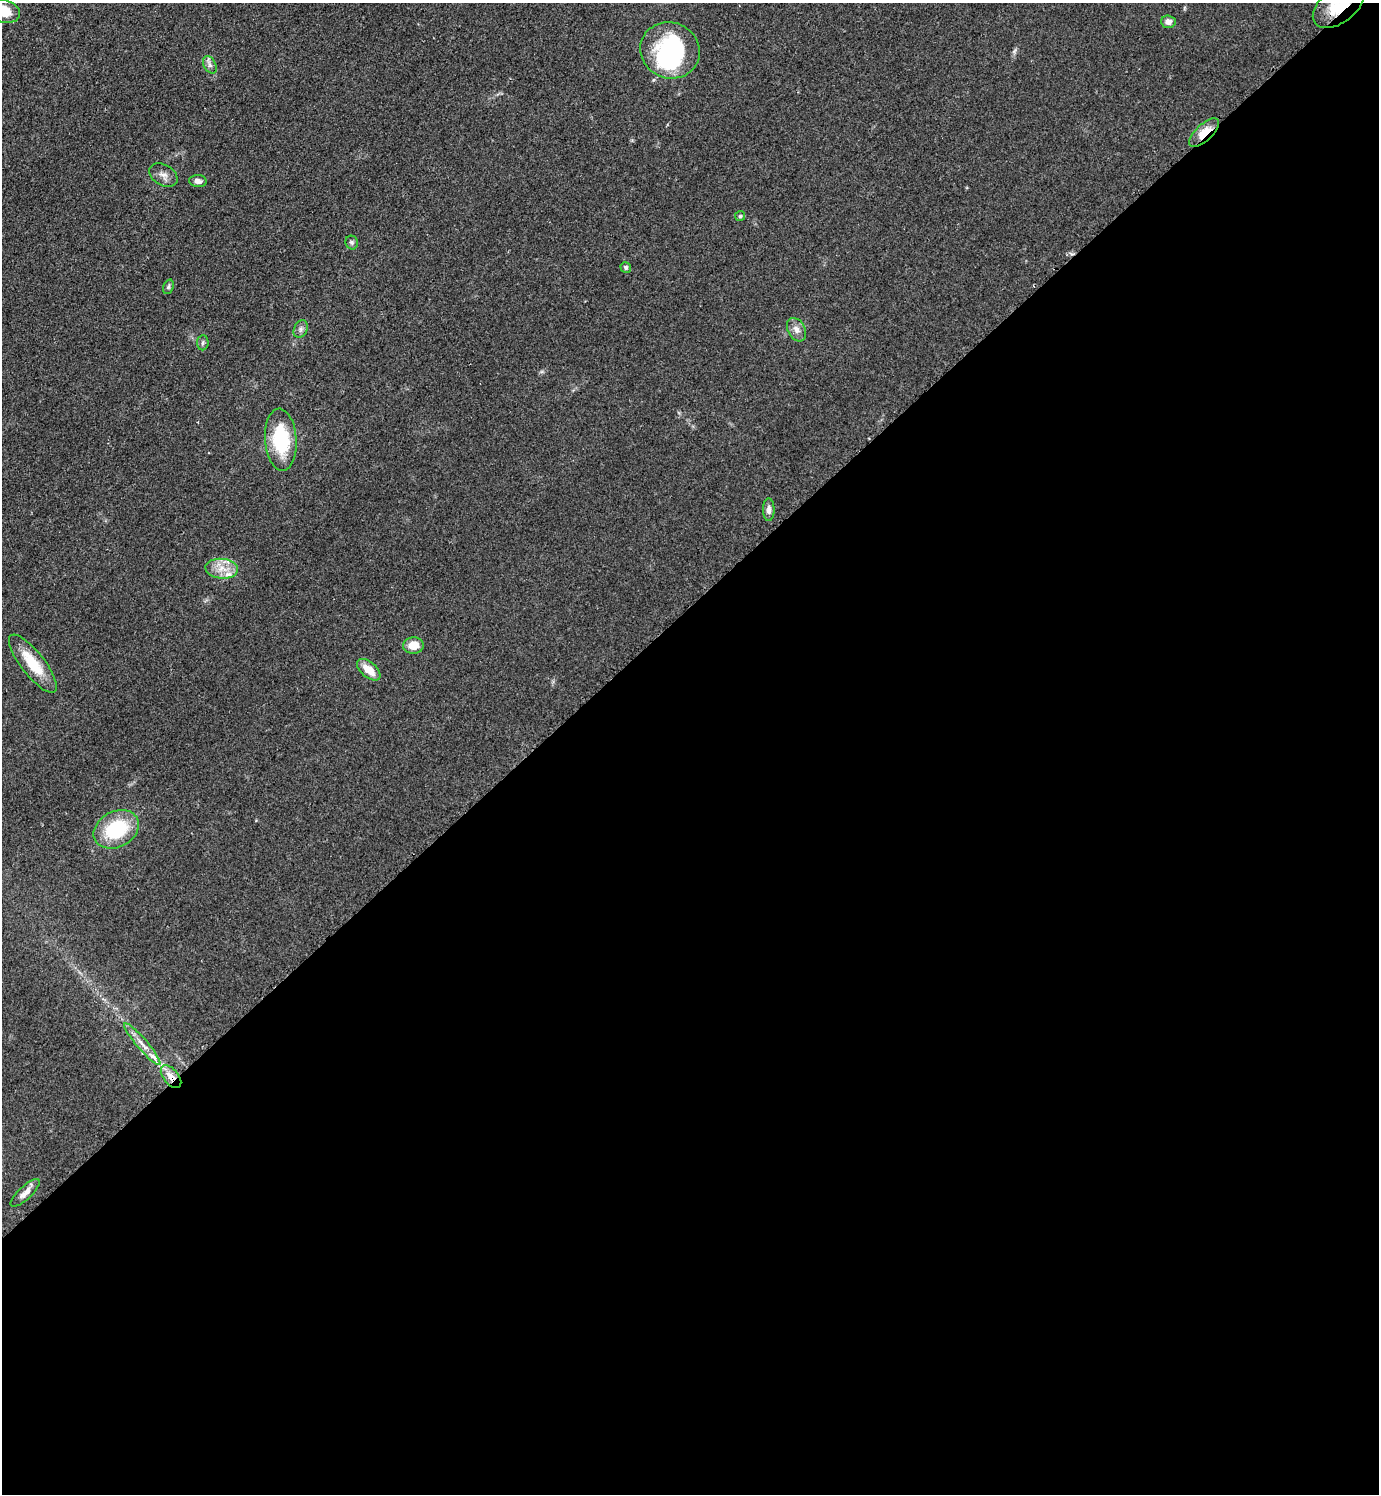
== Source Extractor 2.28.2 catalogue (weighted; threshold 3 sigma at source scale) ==
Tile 15 of 4 x 4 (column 3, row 4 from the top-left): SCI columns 3067-4443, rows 7-1498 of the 5988 x 5990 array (HDU 1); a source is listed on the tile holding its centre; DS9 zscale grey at full resolution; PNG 1381 x 1496 px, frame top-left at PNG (2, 3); each listed source drawn as its Kron ellipse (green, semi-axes under 4 px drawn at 4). Shown black and unused: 59% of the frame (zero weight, under 2 of 3 exposures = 1% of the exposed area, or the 3 px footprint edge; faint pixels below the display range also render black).
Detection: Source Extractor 2.28.2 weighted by HDU 2 'WHT'; one run over the whole footprint, this tile lists its part. Background 0.0801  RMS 0.0074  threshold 0.0331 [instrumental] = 3 sigma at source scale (4.5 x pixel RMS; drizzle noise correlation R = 1.50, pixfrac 1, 0.05/0.05 arcsec/px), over >= 5 px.
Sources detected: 29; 2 inside a brighter object's white glare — neither listed nor drawn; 2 inside a brighter listed object's ellipse — not listed separately; the other 25 listed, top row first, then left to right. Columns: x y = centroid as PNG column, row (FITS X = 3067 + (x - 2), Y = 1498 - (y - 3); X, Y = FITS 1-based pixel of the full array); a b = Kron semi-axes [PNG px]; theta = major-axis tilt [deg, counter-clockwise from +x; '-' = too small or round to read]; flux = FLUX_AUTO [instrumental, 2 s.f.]
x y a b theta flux
1338 5 29 17 37 29
3 11 17 11 -16 19
1168 22 7 6 - 4.2
670 50 30 28 -24 86
210 65 9 6 -60 2.7
1204 133 19 8 43 12
163 175 15 10 -30 5.3
198 181 9 6 -5 3.5
740 216 5 5 - 1.1
352 242 7 6 - 1.7
626 267 5 5 - 2
168 287 8 5 71 1.4
301 329 9 6 62 2.5
796 330 12 8 -60 4.6
203 343 8 5 86 1.8
281 440 31 16 -86 47
769 510 11 6 -90 3.1
222 569 16 10 -5 9.8
413 645 10 8 5 9.8
33 664 35 11 -52 24
369 670 14 7 -41 11
116 829 24 18 28 48
142 1044 27 5 -49 7.8
171 1077 13 7 -51 9
25 1193 19 6 43 5.4
Overlapping masked pixels (flux is a lower limit): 3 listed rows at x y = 1338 5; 1204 133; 171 1077
Isophote crosses this tile's border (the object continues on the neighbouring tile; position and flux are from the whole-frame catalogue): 2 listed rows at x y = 1338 5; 3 11